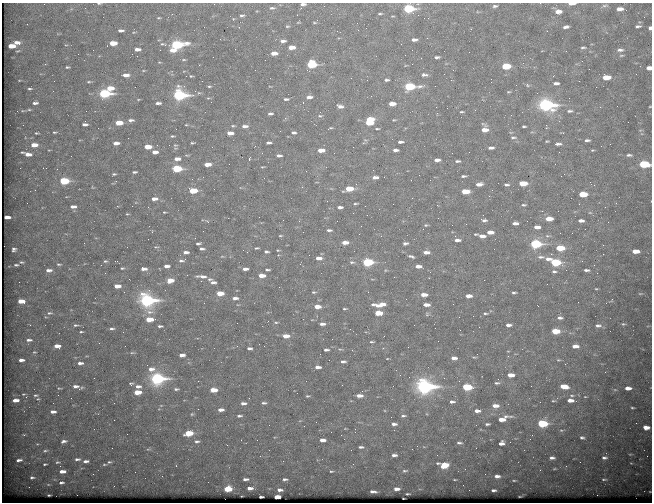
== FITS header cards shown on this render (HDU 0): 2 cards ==
NAXIS1  =                  650 / Width of table row in bytes
NAXIS2  =                  500 / Number of rows in table

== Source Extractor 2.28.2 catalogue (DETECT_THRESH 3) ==
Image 650 x 500 px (HDU 0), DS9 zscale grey, 1 PNG px = 1 image px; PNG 654 x 504 px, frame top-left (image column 1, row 500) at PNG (2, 3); no overlay
Background 662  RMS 3.5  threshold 10.5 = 3 sigma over >= 5 px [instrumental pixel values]
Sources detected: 398; all 398 listed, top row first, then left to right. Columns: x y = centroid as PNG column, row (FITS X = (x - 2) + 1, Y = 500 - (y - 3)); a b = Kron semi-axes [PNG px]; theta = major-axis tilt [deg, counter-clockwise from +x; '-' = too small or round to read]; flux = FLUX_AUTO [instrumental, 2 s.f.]
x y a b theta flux
99 3 4 3 - 200
540 3 2 2 - 450
303 4 5 3 - 570
572 4 7 3 1 1700
495 6 5 3 - 460
605 6 9 5 10 640
272 8 6 4 5 340
408 9 7 4 0 21000
620 9 7 4 2 1600
558 11 8 5 -8 1900
172 14 3 2 - 560
380 14 4 2 - 260
242 15 5 4 - 400
159 18 4 2 - 220
314 22 4 3 - 180
27 24 2 2 - 160
287 26 4 3 - 230
638 26 7 4 8 530
566 27 6 3 9 710
650 28 4 3 - 880
471 29 3 2 - 240
121 30 5 3 - 620
547 31 2 2 - 180
134 32 5 3 - 190
414 40 5 3 - 840
283 41 5 3 - 740
16 42 6 3 -7 1400
113 43 6 4 1 4100
176 45 9 4 6 29000
11 46 6 4 4 4000
291 47 6 4 0 2000
583 47 6 4 10 410
137 49 6 3 1 1100
93 50 2 2 - 530
160 50 2 2 - 740
172 50 8 5 -1 1800
620 50 8 5 5 830
274 53 6 3 1 1700
621 55 7 3 1 300
437 57 5 3 - 450
421 58 2 2 - 98
184 60 5 3 - 270
265 60 2 2 - 210
582 61 2 2 - 140
159 62 5 3 - 200
312 64 6 5 - 14000
506 66 6 4 2 8800
67 67 4 3 - 310
649 68 5 4 - 1600
126 75 7 4 0 1500
424 75 7 4 -3 590
186 76 2 2 - 250
191 76 5 3 - 250
553 76 3 2 - 200
606 77 6 4 1 3900
386 80 5 3 - 450
451 80 2 2 - 940
54 81 2 2 - 110
579 81 3 2 - 180
89 82 6 4 -2 340
556 83 5 3 - 760
516 85 2 2 - 340
527 85 6 4 -16 350
209 86 5 3 - 300
410 86 8 4 2 17000
110 88 7 4 -1 3300
29 89 3 2 - 300
509 92 5 3 - 240
104 93 7 4 0 27000
179 95 8 5 0 41000
309 97 7 4 5 930
208 98 4 4 - 240
138 99 5 3 - 220
286 99 6 3 1 510
303 102 3 2 - 620
35 103 5 3 - 630
158 103 6 3 2 770
392 104 6 4 0 2400
546 105 9 5 -4 64000
340 106 6 4 -17 870
650 107 3 2 - 150
29 110 5 3 - 290
570 111 7 4 5 480
462 112 5 2 - 260
270 114 6 4 9 570
320 116 6 5 - 400
285 118 3 3 - 440
370 119 7 4 -2 4700
131 120 8 4 1 780
394 120 4 3 - 210
628 122 2 2 - 320
119 123 6 4 1 4100
369 123 6 3 -5 4700
85 124 6 4 -1 800
186 125 4 3 - 210
233 126 6 4 7 350
245 126 8 5 2 1100
524 126 4 2 - 310
330 128 6 2 23 250
377 129 5 3 - 260
485 129 6 6 - 2100
55 132 6 4 3 320
36 133 4 2 - 270
230 133 6 4 1 1900
294 133 6 4 -1 510
172 136 6 4 1 340
513 137 7 3 -2 390
128 138 2 2 - 110
587 140 6 3 1 530
400 142 5 3 - 680
116 143 6 4 3 1300
193 143 5 3 - 310
268 143 5 3 - 610
558 144 7 4 2 710
34 145 6 4 2 2600
175 145 7 6 - 520
601 146 2 2 - 110
148 147 6 4 0 3800
353 147 3 2 - 280
491 148 5 3 - 770
321 150 6 4 2 2400
395 150 5 3 - 790
592 150 4 3 - 220
22 152 3 2 - 210
155 152 6 4 2 1500
559 152 2 2 - 510
28 154 6 3 -7 1600
629 155 6 3 0 470
279 156 6 4 -1 690
177 159 8 5 3 1500
249 159 3 2 - 4000
437 160 6 4 1 1100
458 161 5 3 - 440
207 164 6 4 2 2600
644 164 7 4 -1 17000
262 167 5 3 - 210
177 169 7 4 1 14000
134 172 5 3 - 440
114 174 5 3 - 340
463 176 5 3 - 410
375 177 7 4 4 1200
411 180 2 2 - 120
64 181 6 4 0 13000
523 183 6 4 0 5000
479 184 7 4 10 1100
506 185 6 3 -4 460
594 185 4 3 - 240
92 187 6 3 -71 200
302 187 3 3 - 150
349 189 7 4 9 5000
193 190 6 4 -1 6800
465 191 6 4 2 4900
583 194 6 4 1 6400
489 196 3 3 - 220
154 199 7 4 3 1500
327 201 3 2 - 290
356 204 6 3 8 290
437 205 3 2 - 410
524 205 6 4 4 380
117 206 4 3 - 170
132 206 2 2 - 230
365 206 2 2 - 100
73 207 6 3 1 1100
340 207 6 4 -2 740
164 212 5 4 - 290
353 213 2 2 - 250
590 213 5 3 - 230
127 214 5 3 - 240
7 217 5 3 - 480
438 218 3 2 - 220
549 219 6 4 1 2800
484 220 8 4 -6 630
207 221 8 3 -35 330
581 221 5 3 - 1000
515 223 5 3 - 1100
426 225 5 3 - 300
452 225 2 2 - 150
537 227 6 3 0 1600
329 230 6 3 -3 540
490 232 6 4 0 1800
359 234 2 2 - 110
475 234 5 3 - 250
280 236 6 3 1 290
482 236 6 3 -2 1400
547 236 7 5 -7 530
195 238 3 2 - 350
457 240 6 3 2 980
345 242 6 4 1 1800
198 243 6 3 14 470
405 243 6 4 4 580
535 244 7 4 1 26000
603 245 2 2 - 1100
156 247 7 4 -1 380
257 248 6 3 3 360
560 248 6 4 -2 6600
14 249 4 4 - 480
202 249 6 3 -4 580
636 251 6 4 0 2500
186 252 7 4 0 1000
266 252 6 4 -3 490
426 252 6 4 1 1300
551 254 2 2 - 1400
222 256 6 4 0 290
411 256 8 4 -18 520
541 257 18 6 -12 1300
319 258 7 4 -2 1300
548 259 8 5 7 1100
182 260 10 4 11 680
105 261 6 4 -10 380
21 262 4 3 - 270
352 262 8 4 -5 470
367 262 7 4 0 20000
555 262 7 4 -2 15000
59 264 6 4 1 330
16 265 4 2 - 330
101 265 3 2 - 240
594 265 3 2 - 190
167 266 5 3 - 1200
418 266 6 4 -1 1400
122 268 5 4 - 300
144 269 7 4 0 1200
245 269 6 3 1 1100
49 270 7 4 2 1000
267 270 5 3 - 460
586 270 5 3 - 560
554 271 7 5 0 560
202 276 13 4 -4 1400
262 276 6 4 0 2200
209 279 7 5 29 550
170 280 7 4 6 2600
201 281 2 2 - 120
213 282 7 5 -14 930
117 286 6 3 2 2400
596 289 4 3 - 190
314 292 6 3 2 340
220 293 6 4 0 3800
514 293 4 3 - 370
640 294 5 3 - 210
424 295 7 4 0 1900
469 296 6 4 0 1300
235 298 7 4 5 1000
612 299 4 3 - 280
147 300 9 7 -12 55000
21 301 6 4 -5 3100
373 304 7 5 2 520
382 304 7 4 8 2100
238 305 5 3 - 200
426 305 6 3 -2 1400
377 306 5 3 - 710
538 306 3 2 - 490
317 307 6 3 4 3100
344 309 4 2 - 250
49 313 8 5 7 590
378 313 6 4 -1 4700
485 313 5 3 - 340
427 314 6 6 - 390
560 318 6 4 -2 620
149 319 6 4 2 4500
276 322 7 3 0 330
322 324 6 3 -2 840
623 324 5 4 - 310
30 325 3 3 - 220
76 325 8 4 -1 520
508 325 5 3 - 890
598 325 8 5 4 780
160 326 6 3 0 460
479 327 2 2 - 97
111 329 6 4 4 540
556 331 6 4 -1 5400
81 332 5 3 - 310
123 332 2 2 - 480
286 336 7 4 0 2200
332 339 2 2 - 430
29 340 9 4 1 890
372 342 4 2 - 290
57 346 6 4 0 2000
125 346 2 2 - 120
237 346 3 2 - 130
264 346 2 2 - 120
575 346 7 4 1 1600
408 347 2 2 - 130
249 348 5 3 - 640
326 350 5 3 - 550
34 352 6 5 - 380
132 353 8 4 1 360
182 355 6 3 3 1200
474 357 8 3 0 310
454 358 6 4 -2 1200
387 359 4 2 - 140
21 360 6 4 1 1100
558 360 6 4 -5 280
343 361 5 3 - 580
80 363 7 4 1 1000
318 367 6 3 0 1100
151 369 8 5 4 1600
511 375 6 4 0 2200
157 378 8 5 0 48000
497 383 7 4 5 500
131 384 5 4 - 510
138 386 7 4 1 960
424 386 9 6 -6 79000
564 386 7 4 -8 3900
77 387 12 5 -17 1500
467 387 6 4 -2 13000
59 388 6 3 -10 280
628 388 6 3 0 1400
176 389 6 3 0 410
213 390 6 4 1 3600
615 390 5 3 - 200
137 392 6 4 2 3900
23 394 4 3 - 220
36 395 8 5 3 550
58 395 2 2 - 420
572 395 7 3 -1 390
307 396 4 3 - 260
359 396 6 3 -2 1500
26 397 4 3 - 240
585 397 4 3 - 190
71 398 2 2 - 110
249 398 2 2 - 170
16 400 6 3 5 1500
570 400 7 4 -1 1700
553 401 7 4 4 380
452 402 5 3 - 620
540 402 2 2 - 100
243 403 6 4 4 890
264 403 6 3 4 490
495 406 7 4 -1 1800
632 408 3 2 - 220
221 410 5 3 - 1200
477 411 6 4 -4 1100
53 412 6 4 1 1000
192 414 5 4 - 280
239 416 6 3 4 500
403 416 6 3 0 440
503 419 13 5 20 2800
542 423 7 4 0 17000
394 424 6 4 -1 800
487 424 5 3 - 410
646 427 6 4 -7 1500
94 429 2 2 - 130
355 429 2 2 - 120
189 433 6 4 6 7100
24 435 3 3 - 230
582 438 7 4 -14 510
241 440 2 2 - 100
322 440 5 3 - 1300
64 441 8 5 13 790
197 441 6 4 -1 470
510 442 2 2 - 310
459 443 5 3 - 480
501 443 6 4 19 1100
37 444 4 4 - 220
361 447 5 3 - 460
412 449 2 2 - 150
45 451 8 4 12 510
394 455 5 3 - 830
260 456 2 2 - 1400
647 456 2 2 - 110
552 458 5 3 - 700
604 458 7 5 1 680
77 459 7 4 4 640
19 460 5 3 - 720
86 461 6 4 6 810
57 462 8 5 -3 470
109 462 5 4 - 350
438 463 5 4 - 320
45 464 4 2 - 280
104 464 6 3 0 290
444 465 7 5 13 4400
176 466 3 2 - 250
566 466 3 3 - 150
554 469 4 3 - 190
62 471 6 3 3 1600
331 471 4 2 - 220
405 471 8 4 9 460
135 472 2 2 - 120
93 474 3 2 - 320
497 476 5 3 - 910
32 477 5 3 - 450
245 479 5 3 - 660
285 479 4 3 - 420
604 479 8 4 -3 460
455 480 4 2 - 210
514 480 3 2 - 180
61 483 6 4 7 590
250 488 5 3 - 1000
228 489 6 4 4 6100
396 489 5 3 - 1200
280 490 5 3 - 690
493 490 4 3 - 500
373 491 6 3 -3 730
650 492 3 2 - 130
408 494 4 2 - 270
49 495 3 2 - 220
597 495 2 2 - 1900
261 497 4 2 - 360
277 497 5 3 - 2500
At the frame edge (FLAGS 8, measured only in part): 9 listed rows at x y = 99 3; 540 3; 303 4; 572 4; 650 28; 649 68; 650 107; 644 164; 650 492